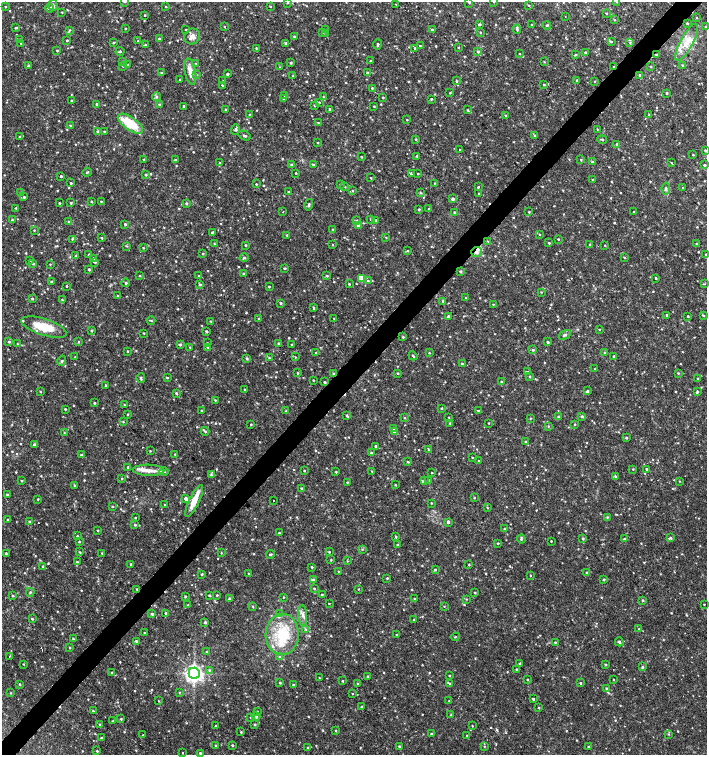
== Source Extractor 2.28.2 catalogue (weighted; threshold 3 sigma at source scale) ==
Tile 10 of 4 x 4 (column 2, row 3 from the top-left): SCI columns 1635-3043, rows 1507-3012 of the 6023 x 6029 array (HDU 1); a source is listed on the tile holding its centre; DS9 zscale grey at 2 x 2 block average (1 PNG px = mean of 2 x 2 image px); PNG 709 x 757 px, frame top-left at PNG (2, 2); each listed source drawn as its Kron ellipse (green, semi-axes under 4 px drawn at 4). Shown black and unused: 4% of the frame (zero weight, under 2 of 3 exposures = <1% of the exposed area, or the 3 px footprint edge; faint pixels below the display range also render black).
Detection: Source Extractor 2.28.2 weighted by HDU 2 'WHT'; one run over the whole footprint, this tile lists its part. Background 0.0327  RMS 0.004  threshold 0.0181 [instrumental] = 3 sigma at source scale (4.5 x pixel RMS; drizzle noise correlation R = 1.50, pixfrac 1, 0.0396/0.0396 arcsec/px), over >= 5 px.
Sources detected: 852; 6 cosmic-ray / hot-pixel residue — neither listed nor drawn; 1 coinciding with a brighter row at this scale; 12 inside a brighter listed object's ellipse — not listed separately; of the other 833, all 500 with FLUX_AUTO >= 0.578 (the completeness limit of this list) listed and drawn (333 fainter detections not listed), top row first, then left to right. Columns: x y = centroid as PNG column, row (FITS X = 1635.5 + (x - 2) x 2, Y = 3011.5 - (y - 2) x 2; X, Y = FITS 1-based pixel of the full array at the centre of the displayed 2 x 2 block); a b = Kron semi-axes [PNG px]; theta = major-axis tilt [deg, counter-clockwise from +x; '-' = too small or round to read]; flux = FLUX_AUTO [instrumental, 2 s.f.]
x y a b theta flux
125 2 3 2 - 0.68
469 2 3 3 - 1.4
494 2 3 2 - 0.68
617 2 3 2 - 0.62
288 3 3 2 - 0.62
395 4 2 2 - 0.67
53 5 5 4 - 2.1
529 5 3 2 - 0.76
270 6 3 2 - 0.62
5 7 3 2 - 0.66
166 7 3 2 - 0.59
49 8 4 4 - 1.8
62 12 2 2 - 0.58
606 13 3 2 - 0.93
145 15 2 2 - 0.73
565 16 2 2 - 0.73
697 18 3 2 - 0.68
615 20 3 2 - 0.61
687 23 3 3 - 0.86
479 24 4 2 - 1.4
532 25 3 2 - 0.61
547 25 4 3 - 1.4
224 26 2 2 - 0.6
706 27 4 3 - 0.92
16 28 3 3 - 0.9
126 28 3 2 - 0.66
517 29 5 3 - 1.6
69 30 4 3 - 1
186 30 3 2 - 0.6
326 30 3 3 - 1.3
432 30 3 2 - 1.9
322 32 3 2 - 0.71
480 32 3 2 - 0.7
325 34 3 3 - 0.84
192 36 8 7 - 5.4
294 37 3 3 - 0.99
19 39 3 2 - 0.64
159 39 3 3 - 1.4
67 40 2 2 - 0.83
138 41 3 3 - 0.72
611 42 3 3 - 1.3
687 42 20 6 62 14
21 43 3 2 - 0.63
113 43 3 3 - 0.87
286 43 3 3 - 1.3
630 43 4 3 - 1.1
145 45 3 3 - 0.86
377 45 5 2 - 1.2
420 46 3 2 - 0.64
458 47 3 2 - 0.58
256 48 3 2 - 0.65
415 48 3 3 - 1.1
57 50 3 2 - 0.77
120 51 4 2 - 1.1
478 52 3 3 - 1.4
585 52 3 2 - 0.87
520 54 2 2 - 0.66
575 55 3 2 - 0.99
656 55 3 3 - 1.1
370 61 3 2 - 1.1
123 62 3 2 - 0.74
544 62 3 3 - 0.59
291 63 3 3 - 1.1
196 64 4 3 - 1.1
29 65 4 2 - 0.94
128 65 2 2 - 0.74
682 65 3 2 - 0.7
123 66 3 2 - 0.7
614 66 3 2 - 1.1
280 67 3 2 - 0.58
650 67 3 2 - 0.77
190 72 13 5 -79 9.6
162 73 3 3 - 1
368 73 4 3 - 2.1
197 74 3 3 - 0.78
227 74 3 2 - 1.3
640 75 4 3 - 1.6
293 76 2 2 - 0.65
180 79 2 2 - 0.76
577 80 3 3 - 1.1
223 81 2 2 - 0.59
456 81 3 2 - 0.95
594 81 3 2 - 0.69
222 85 2 2 - 0.6
544 85 3 3 - 0.88
372 88 2 2 - 0.99
450 93 3 2 - 0.69
667 93 2 2 - 1
285 95 3 2 - 0.78
157 97 4 4 - 1.4
324 97 4 3 - 0.96
383 97 2 2 - 0.8
284 99 3 2 - 0.74
431 99 3 2 - 0.96
71 101 2 2 - 0.66
319 102 3 2 - 0.77
97 104 3 3 - 0.97
159 105 4 3 - 1.3
314 105 3 3 - 0.89
184 106 2 2 - 1.4
374 106 3 2 - 0.63
329 109 3 3 - 1
225 110 3 3 - 1
467 110 3 2 - 0.72
249 115 3 2 - 0.58
505 115 2 2 - 0.62
649 115 2 2 - 0.69
407 120 2 2 - 0.62
318 123 3 2 - 0.76
130 124 15 6 -35 31
71 126 3 2 - 1.3
235 129 5 3 - 1.9
597 129 2 2 - 0.61
97 132 3 3 - 1.1
104 132 2 2 - 0.97
245 136 6 3 -26 1.7
535 136 3 3 - 0.96
19 137 3 2 - 0.72
416 139 3 3 - 0.74
602 139 5 2 - 1.2
317 143 3 2 - 0.68
617 144 3 3 - 1.2
460 149 2 2 - 2.4
705 150 3 3 - 0.92
693 155 3 2 - 0.64
417 156 3 3 - 1
361 157 3 2 - 0.67
144 159 2 2 - 0.62
175 160 3 3 - 1.1
581 160 3 2 - 0.62
592 162 3 3 - 1.3
220 163 3 3 - 0.98
671 163 3 2 - 0.66
291 164 3 3 - 0.94
313 164 2 2 - 1.1
704 165 2 2 - 1.1
87 172 4 2 - 0.98
296 173 2 2 - 0.7
411 173 4 3 - 1.3
418 174 2 2 - 0.67
146 175 3 2 - 1
61 176 2 2 - 1
371 178 3 2 - 0.66
592 180 2 2 - 0.68
71 183 2 2 - 0.87
435 183 3 2 - 0.63
256 184 2 2 - 0.73
340 184 2 2 - 0.75
345 186 3 2 - 0.7
478 187 2 2 - 0.82
666 188 6 3 80 1.4
683 188 2 2 - 0.58
353 191 3 2 - 0.79
289 192 2 2 - 0.97
21 193 3 3 - 0.78
420 193 4 3 - 0.89
479 194 2 2 - 0.63
24 197 3 2 - 1.2
453 199 3 3 - 1.5
91 201 3 2 - 0.78
101 201 3 3 - 0.77
59 203 2 2 - 0.78
71 203 3 2 - 1.1
186 203 3 2 - 1.2
309 205 6 3 76 1.5
16 208 3 2 - 0.95
419 209 3 3 - 1.3
429 209 2 2 - 0.7
283 212 2 2 - 0.59
454 212 3 3 - 0.95
529 212 2 2 - 0.75
634 212 2 2 - 0.96
370 219 3 3 - 0.98
12 220 3 3 - 1
376 220 2 2 - 1.1
356 221 3 2 - 0.84
69 222 3 3 - 1.3
125 224 3 2 - 1
358 225 3 3 - 1.5
333 229 3 3 - 0.89
34 230 3 2 - 0.62
212 232 3 2 - 0.95
540 234 3 2 - 0.67
287 235 3 2 - 0.81
386 237 3 2 - 0.64
102 238 3 2 - 0.77
72 239 3 3 - 0.88
558 239 2 2 - 0.82
488 241 3 2 - 0.61
549 243 2 2 - 0.84
214 244 3 2 - 0.68
696 244 3 2 - 0.98
245 245 3 2 - 0.82
332 245 2 2 - 0.6
590 245 3 2 - 0.8
605 245 2 2 - 0.59
127 246 3 2 - 0.72
143 248 2 2 - 0.67
408 251 3 2 - 0.72
476 252 5 5 - 3.6
89 254 3 2 - 0.77
203 254 2 2 - 0.78
706 254 2 2 - 0.72
76 256 3 2 - 0.76
624 257 3 2 - 0.84
94 258 2 2 - 0.64
244 258 4 3 - 1.2
30 260 3 2 - 0.59
95 262 3 2 - 1
33 263 3 3 - 0.94
50 264 3 2 - 0.66
284 268 3 2 - 1.2
89 269 2 2 - 1.2
460 272 3 3 - 1.2
243 273 3 3 - 0.93
140 276 3 2 - 0.6
199 276 3 2 - 0.72
327 276 3 3 - 0.82
362 278 3 3 - 22
656 278 3 2 - 1.1
51 281 3 2 - 0.82
368 281 3 2 - 0.96
126 283 4 4 - 1.5
349 284 2 2 - 0.71
705 284 3 2 - 0.6
200 285 3 3 - 1.3
66 286 2 2 - 0.63
269 287 2 2 - 0.75
541 292 3 2 - 0.59
118 296 4 3 - 1.1
466 298 2 2 - 0.68
32 299 3 3 - 1.1
62 300 3 3 - 0.9
443 301 3 3 - 0.95
280 303 3 3 - 1.1
493 304 2 2 - 0.6
313 308 3 3 - 1.2
667 315 3 2 - 0.99
703 315 3 2 - 0.89
448 316 3 3 - 1.1
688 316 2 2 - 0.93
334 318 3 2 - 0.78
259 319 3 3 - 1.2
151 320 4 2 - 0.75
211 321 3 2 - 0.72
44 327 24 8 -18 25
599 329 2 2 - 0.58
91 331 3 3 - 1
206 331 3 2 - 1.4
144 333 2 2 - 0.79
565 335 6 3 33 1.8
403 337 3 3 - 0.86
9 342 3 3 - 1
79 342 3 3 - 0.74
548 342 3 2 - 1.2
207 343 3 2 - 0.59
278 343 3 3 - 0.9
17 344 2 2 - 0.6
180 344 3 3 - 1.3
291 344 2 2 - 0.59
190 347 2 2 - 0.76
208 347 3 3 - 1.3
533 350 3 3 - 1.2
128 351 3 2 - 0.67
316 353 3 3 - 1.2
429 353 2 2 - 0.73
604 353 3 3 - 0.8
413 356 4 2 - 1.1
614 356 2 2 - 0.85
75 357 2 2 - 0.58
295 357 3 2 - 0.63
247 358 3 3 - 1.2
269 358 3 2 - 0.66
62 361 5 3 - 1.3
462 364 3 3 - 1.6
595 369 2 2 - 0.6
527 372 3 3 - 0.89
297 373 3 2 - 0.9
334 373 3 3 - 0.9
398 373 2 2 - 0.9
678 373 3 2 - 0.77
167 377 3 2 - 0.83
530 377 3 2 - 0.77
141 378 5 2 - 1.5
698 379 2 2 - 1.2
313 380 3 2 - 0.63
325 382 3 2 - 0.95
501 382 3 2 - 1.1
105 386 3 2 - 0.71
245 389 2 2 - 0.74
587 391 4 3 - 1.5
40 392 2 2 - 0.65
697 392 3 2 - 1.6
176 393 3 3 - 1.1
215 400 3 3 - 0.79
94 403 3 3 - 1
124 405 3 2 - 0.65
441 408 3 2 - 1
65 409 3 2 - 0.94
202 410 4 2 - 0.71
286 411 3 3 - 0.82
479 411 4 2 - 1.3
128 414 2 2 - 0.74
347 416 4 2 - 1.2
582 416 4 3 - 1.4
449 417 2 2 - 0.63
558 417 3 3 - 1
405 418 3 2 - 0.84
531 418 3 2 - 0.62
123 422 3 3 - 0.79
450 423 3 2 - 0.91
489 423 2 2 - 0.69
251 424 2 2 - 0.7
575 424 2 2 - 0.91
548 426 3 2 - 0.72
393 428 3 2 - 1.1
205 431 4 3 - 1.2
395 431 3 3 - 6.1
64 433 2 2 - 0.59
626 438 2 2 - 1.3
526 442 3 3 - 1.1
34 444 3 3 - 1.5
375 446 3 2 - 0.88
429 449 4 2 - 1.1
150 451 3 2 - 0.68
371 453 3 3 - 1.4
175 454 3 2 - 0.71
81 455 4 2 - 1.4
472 457 3 2 - 0.61
478 461 3 2 - 0.71
408 462 3 2 - 0.81
128 467 3 3 - 0.95
633 469 2 2 - 0.7
647 469 3 3 - 1.1
148 470 16 5 -2 8.4
304 471 2 2 - 0.79
372 471 3 2 - 0.6
164 472 5 3 - 1.3
336 472 2 2 - 0.75
432 473 2 2 - 0.67
211 475 3 3 - 1.1
616 476 3 3 - 0.95
121 479 3 2 - 0.87
429 480 2 2 - 0.64
22 481 2 2 - 1
424 481 3 3 - 1.3
680 481 3 2 - 0.58
347 482 2 2 - 0.68
395 485 2 2 - 0.8
74 486 3 2 - 0.8
301 488 2 2 - 0.67
7 495 3 2 - 1
474 498 2 2 - 0.84
38 499 2 2 - 0.68
186 499 3 3 - 4
274 500 2 2 - 0.74
194 501 17 5 64 13
431 503 2 2 - 0.69
165 505 3 2 - 0.73
112 506 3 2 - 0.67
487 508 2 2 - 0.65
135 517 3 2 - 0.61
607 517 3 2 - 0.98
7 520 2 2 - 0.63
29 521 3 3 - 0.9
448 522 3 3 - 2
135 525 3 3 - 0.93
505 529 2 2 - 1.2
98 530 2 2 - 0.86
279 533 2 2 - 0.95
77 536 3 3 - 0.83
396 537 3 3 - 0.83
670 538 3 3 - 1.7
521 539 4 3 - 1.5
583 539 3 3 - 1.3
624 539 3 2 - 1.4
551 541 2 2 - 0.62
79 542 3 2 - 0.72
498 543 2 2 - 0.8
397 545 3 3 - 1.1
362 549 3 3 - 0.76
80 552 3 3 - 0.83
329 552 3 2 - 0.81
6 553 3 2 - 0.75
102 553 3 2 - 0.67
221 553 3 2 - 0.66
270 554 4 3 - 0.96
331 560 3 2 - 0.58
347 561 3 3 - 0.66
77 562 3 2 - 0.91
131 564 3 2 - 1.1
469 565 2 2 - 0.71
43 566 4 3 - 1
312 567 2 2 - 1.1
435 570 3 3 - 1
339 572 2 2 - 1.2
586 572 3 2 - 1
202 574 3 2 - 0.84
249 574 2 2 - 0.78
530 575 3 2 - 0.65
387 578 2 2 - 1.1
314 580 4 3 - 1.6
604 580 3 2 - 0.98
314 588 3 2 - 0.81
137 589 2 2 - 0.96
358 589 2 2 - 0.71
30 592 4 3 - 1.2
475 593 2 2 - 0.93
322 594 3 2 - 0.79
209 595 4 2 - 0.74
217 595 3 2 - 0.81
13 596 3 2 - 0.88
185 597 3 2 - 1.1
283 597 3 2 - 0.59
230 598 3 3 - 1.1
414 599 2 2 - 0.8
466 599 3 2 - 0.64
643 600 3 3 - 1.2
329 603 2 2 - 0.59
704 604 2 2 - 0.59
188 605 3 2 - 0.74
444 606 3 2 - 0.62
253 607 3 2 - 0.61
166 613 3 2 - 0.73
152 614 3 3 - 1.9
280 614 3 2 - 0.59
303 615 10 4 -86 3.9
32 619 3 2 - 1
414 620 2 2 - 1.6
205 623 3 2 - 1.5
306 629 4 3 - 0.93
639 629 2 2 - 0.6
144 633 3 2 - 0.61
282 634 20 16 88 41
396 635 2 2 - 0.76
455 637 4 2 - 0.71
73 639 3 2 - 0.84
136 641 3 3 - 1.2
555 642 2 2 - 0.79
619 642 4 3 - 1.5
69 648 3 2 - 0.63
207 652 3 3 - 1.4
9 656 2 2 - 1.3
280 657 3 3 - 1.1
520 663 3 2 - 1.2
23 664 3 2 - 0.58
605 665 3 2 - 1.1
642 667 3 3 - 1.3
517 669 3 3 - 1.3
209 670 3 3 - 1
112 672 2 2 - 0.61
194 673 5 5 - 340
368 676 3 2 - 1
449 676 2 2 - 0.69
319 678 3 2 - 0.62
527 680 2 2 - 0.87
613 680 2 2 - 0.79
342 681 3 2 - 0.75
280 683 2 2 - 1.1
357 683 3 2 - 0.72
449 683 3 2 - 1.1
580 683 3 2 - 1
19 684 3 3 - 0.79
293 685 3 2 - 0.85
607 688 3 3 - 1.4
179 692 3 2 - 0.62
10 693 3 3 - 0.7
352 693 2 2 - 0.61
533 699 3 3 - 1.2
449 700 2 2 - 0.64
159 701 2 2 - 0.88
361 707 2 2 - 0.94
539 708 2 2 - 1
93 711 4 2 - 0.86
257 711 3 2 - 0.67
451 715 2 2 - 0.74
250 717 3 3 - 0.72
256 717 4 3 - 2.6
121 719 3 3 - 0.84
112 721 2 2 - 0.64
99 724 3 2 - 0.69
255 724 3 2 - 0.75
216 726 2 2 - 0.86
472 726 2 2 - 0.61
336 730 3 3 - 0.74
241 732 3 3 - 0.82
431 733 3 2 - 0.75
669 734 3 2 - 0.73
143 735 3 2 - 0.59
467 736 2 2 - 0.7
101 738 2 2 - 0.95
232 745 2 2 - 1.2
215 746 3 2 - 0.72
399 746 3 2 - 1
484 746 3 3 - 0.6
308 747 2 2 - 0.96
588 747 2 2 - 0.91
97 751 2 2 - 0.71
183 753 2 2 - 1
200 753 3 3 - 1.1
Overlapping masked pixels (flux is a lower limit): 5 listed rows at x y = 656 55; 614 66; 476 252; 334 373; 137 589
Isophote crosses this tile's border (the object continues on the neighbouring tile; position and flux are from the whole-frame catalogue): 6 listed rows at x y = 125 2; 469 2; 494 2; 617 2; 706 27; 706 254
Diffuse or blended objects may show on this block-average render without a row.